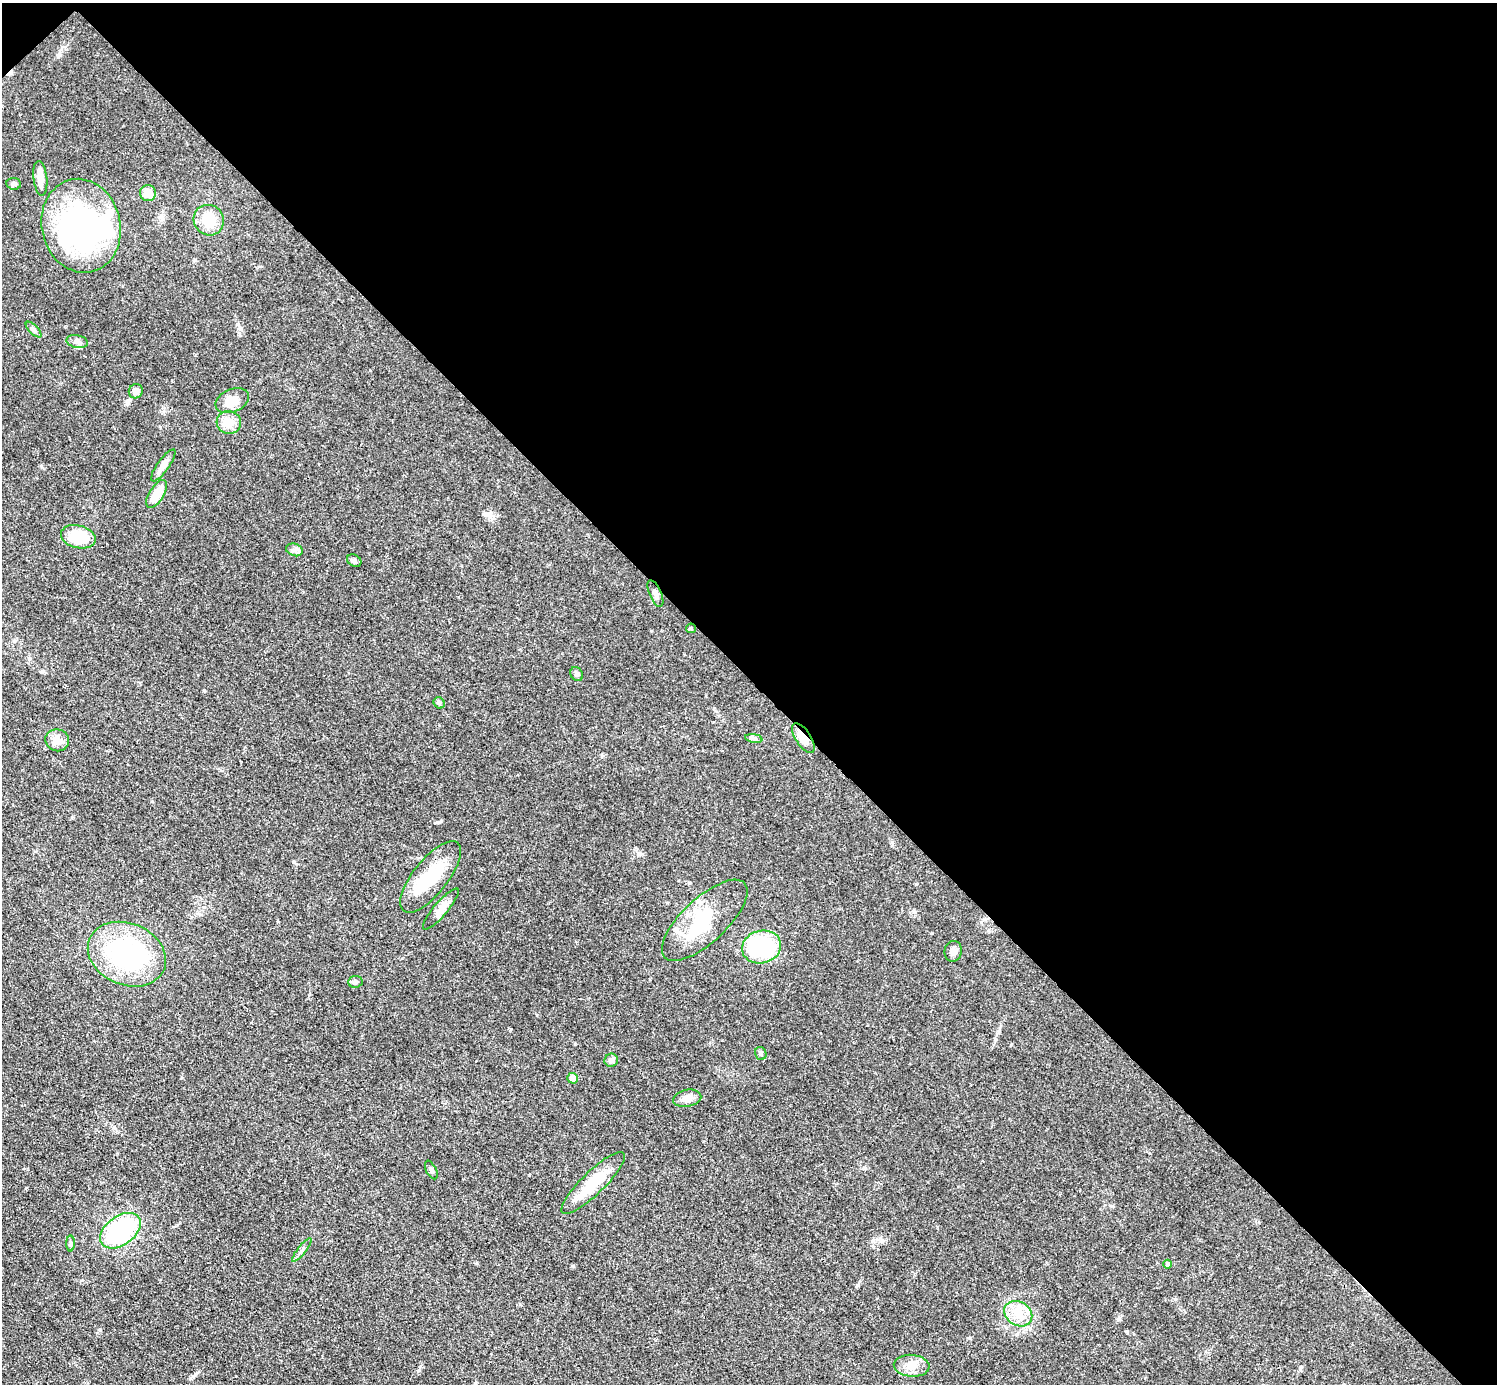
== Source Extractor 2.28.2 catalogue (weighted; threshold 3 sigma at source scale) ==
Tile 3 of 4 x 4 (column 3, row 1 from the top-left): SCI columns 2990-4484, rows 4442-5823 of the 5980 x 5979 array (HDU 1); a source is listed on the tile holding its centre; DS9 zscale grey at full resolution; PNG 1499 x 1386 px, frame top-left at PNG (2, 3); each listed source drawn as its Kron ellipse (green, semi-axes under 4 px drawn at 4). Shown black and unused: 49% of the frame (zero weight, under 3 of 4 exposures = <1% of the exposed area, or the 3 px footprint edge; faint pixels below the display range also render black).
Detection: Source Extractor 2.28.2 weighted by HDU 2 'WHT'; one run over the whole footprint, this tile lists its part. Background 0.049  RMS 0.0048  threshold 0.0217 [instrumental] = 3 sigma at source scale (4.5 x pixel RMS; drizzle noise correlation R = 1.50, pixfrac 1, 0.05/0.05 arcsec/px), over >= 5 px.
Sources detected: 47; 3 inside a brighter object's white glare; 1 cosmic-ray / hot-pixel residue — neither listed nor drawn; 2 inside a brighter listed object's ellipse — not listed separately; the other 41 listed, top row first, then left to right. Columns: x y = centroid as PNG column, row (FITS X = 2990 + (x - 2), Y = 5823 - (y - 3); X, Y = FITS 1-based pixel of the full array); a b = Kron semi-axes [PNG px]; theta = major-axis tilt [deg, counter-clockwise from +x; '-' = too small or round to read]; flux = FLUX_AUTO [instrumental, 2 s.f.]
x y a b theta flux
40 178 17 7 -84 4.7
14 184 7 6 - 1.1
148 193 8 8 - 5.8
209 220 16 14 -45 12
81 226 47 39 -77 100
34 330 10 4 -45 1.1
77 342 11 6 -12 1.8
136 391 7 6 - 2.8
232 401 18 11 23 5.8
229 422 12 11 - 6
163 465 19 6 55 3.2
157 494 16 7 59 8.4
78 537 17 11 -15 16
294 550 8 6 -18 1.5
354 561 7 5 -30 1.3
655 594 14 6 -66 2.1
691 628 5 4 - 0.53
577 674 7 6 - 1.4
439 703 6 5 - 0.81
754 738 9 4 -8 1.1
803 738 17 7 -57 5.1
57 740 12 11 - 4.5
431 877 43 17 52 22
441 909 26 7 49 4.1
705 920 54 22 43 29
762 947 20 16 15 35
953 951 10 8 81 2
127 954 40 31 -23 65
355 982 7 6 - 1.3
761 1053 6 5 - 0.9
611 1060 7 6 - 2
573 1078 5 5 - 4.6
687 1098 14 8 11 3.9
431 1170 10 5 -63 1.3
593 1183 43 11 44 16
120 1231 23 14 36 56
71 1243 8 4 89 0.87
302 1250 14 2 52 1
1168 1264 4 4 - 1.1
1018 1314 15 12 -32 7
912 1366 18 11 -5 5.2
Overlapping masked pixels (flux is a lower limit): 1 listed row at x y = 803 738
Unlisted compact peaks at least as high as the median listed source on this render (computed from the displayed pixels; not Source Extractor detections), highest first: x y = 193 1376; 437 822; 529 1175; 204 690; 642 854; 932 933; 41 466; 537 1015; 419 1370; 1119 1319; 241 328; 892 842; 160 427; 857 1285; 575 1044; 916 884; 520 1304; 1175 1299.